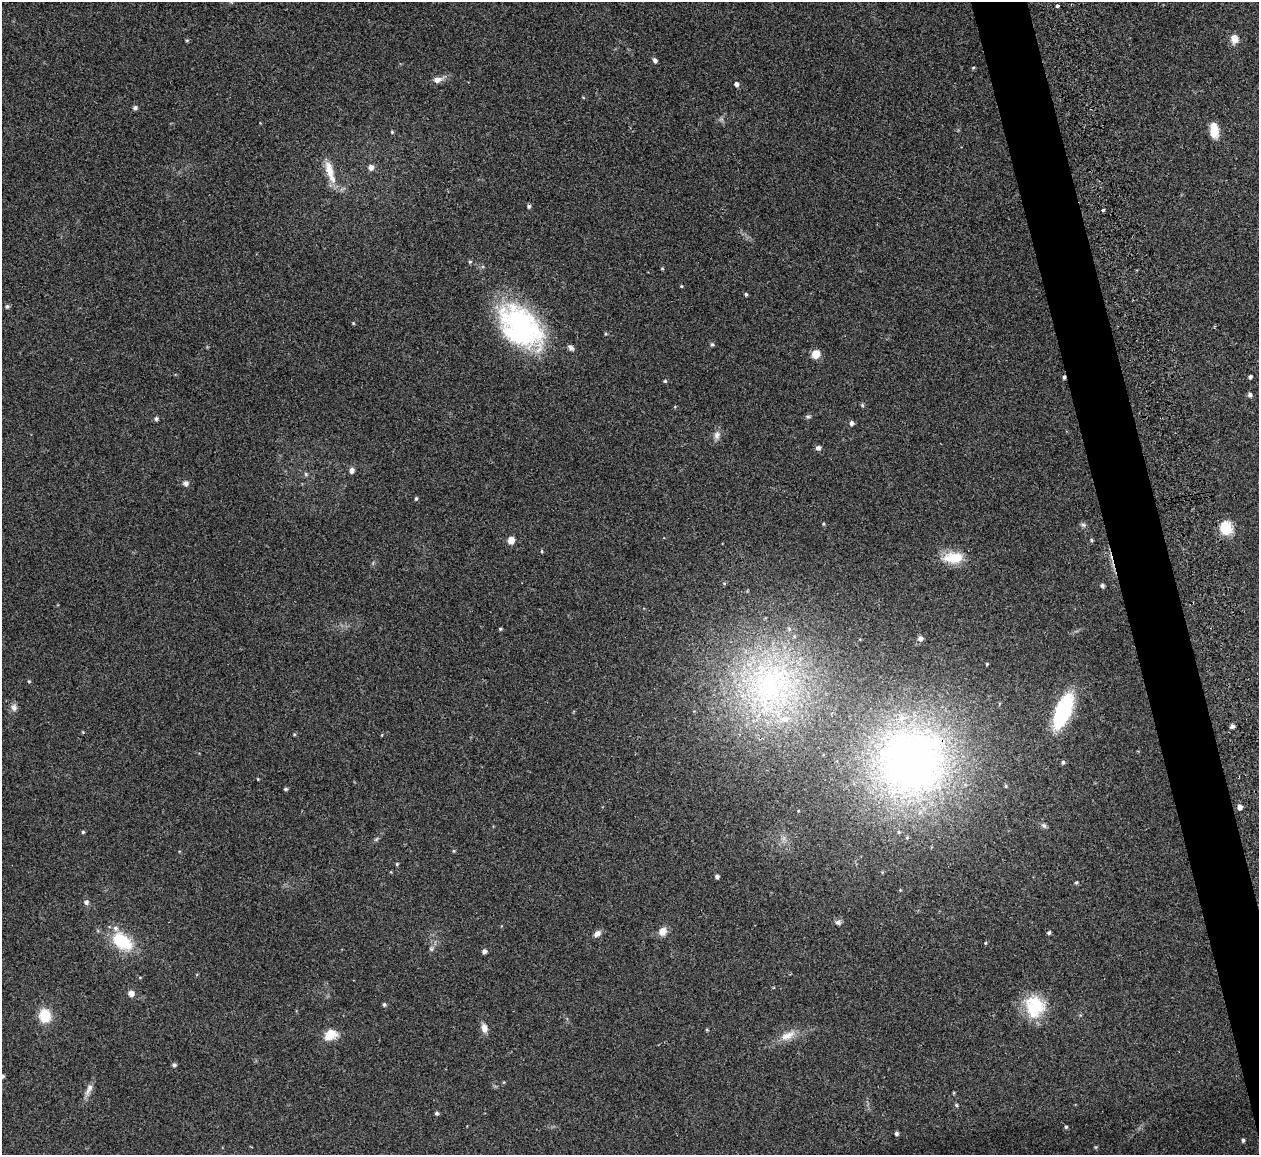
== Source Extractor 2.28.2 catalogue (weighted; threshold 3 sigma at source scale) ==
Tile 6 of 4 x 4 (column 2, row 2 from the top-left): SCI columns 1258-2514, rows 2452-3604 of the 5086 x 5028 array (HDU 1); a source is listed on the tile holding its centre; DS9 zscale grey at full resolution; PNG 1261 x 1157 px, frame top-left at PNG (2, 2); no overlay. Shown black and unused: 4% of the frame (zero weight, under 2 of 3 exposures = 3% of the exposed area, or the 3 px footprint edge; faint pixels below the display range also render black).
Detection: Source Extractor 2.28.2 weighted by HDU 2 'WHT'; one run over the whole footprint, this tile lists its part. Background 0.0754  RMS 0.0089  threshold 0.0402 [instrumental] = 3 sigma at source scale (4.5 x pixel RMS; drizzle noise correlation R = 1.50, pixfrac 1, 0.05/0.05 arcsec/px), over >= 5 px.
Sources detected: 98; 1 too faint to see at this stretch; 2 cosmic-ray / hot-pixel residue — not listed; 5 inside a brighter listed object's ellipse — not listed separately; the other 90 listed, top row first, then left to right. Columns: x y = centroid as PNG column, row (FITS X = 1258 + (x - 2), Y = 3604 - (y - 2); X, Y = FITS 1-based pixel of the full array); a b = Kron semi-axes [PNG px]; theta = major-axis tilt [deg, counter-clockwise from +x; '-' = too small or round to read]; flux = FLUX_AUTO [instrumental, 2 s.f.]
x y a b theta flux
1057 6 3 3 - 5.8
1234 38 7 6 - 11
187 40 5 4 - 1
655 60 5 4 - 2.8
973 68 4 4 - 0.95
437 80 11 7 12 5.4
736 84 5 4 - 3.2
135 108 5 5 - 2.3
1214 131 15 8 -84 15
392 132 4 4 - 1.1
371 167 6 6 - 4.4
330 171 32 9 -73 16
1103 210 3 3 - 2.9
470 262 5 4 - 1.2
662 268 4 4 - 0.92
681 286 4 3 - 0.86
746 294 4 4 - 1.4
7 306 6 5 - 1.8
353 323 4 3 - 0.98
521 327 59 37 -44 140
712 345 6 4 -73 1.4
571 348 9 6 -38 2.6
816 354 7 7 - 12
1250 377 4 4 - 1.9
665 381 4 4 - 1.2
1250 395 5 5 - 2.4
862 405 5 5 - 1.2
808 416 8 4 0 1.6
156 419 5 5 - 1.9
851 423 5 5 - 2.9
717 435 12 8 76 4.6
818 448 7 6 - 2.4
352 470 7 6 - 3.3
306 474 6 5 - 1.4
186 483 8 7 - 2.9
416 499 5 4 - 1.4
823 524 4 4 - 0.92
1083 525 8 5 -21 1.9
1226 528 17 14 -73 17
511 540 6 6 - 8.7
1091 540 5 4 - 1.1
542 551 5 3 - 0.87
953 558 27 14 2 21
1102 586 4 4 - 2.2
500 629 4 4 - 1.2
920 638 6 6 - 3.8
987 664 4 3 - 0.86
29 681 5 4 - 0.91
769 685 80 76 89 270
14 707 11 8 -82 3.8
1063 710 36 14 68 81
1232 726 5 5 - 2.9
294 734 5 4 - 0.87
912 762 89 86 -40 450
1063 762 5 4 - 1.6
258 779 3 3 - 0.75
1006 786 5 4 - 1
285 789 4 3 - 1.5
1240 807 5 5 - 4.9
1044 825 8 5 -48 2.2
83 832 4 4 - 1.2
376 839 8 3 45 1.4
454 851 4 4 - 0.98
397 864 4 4 - 1.1
717 876 4 4 - 2.5
1076 882 5 4 - 1.2
86 902 7 6 - 2.5
838 922 8 7 - 2.6
662 932 10 9 - 6.7
1049 933 5 4 - 1.5
597 934 10 6 36 4
122 941 21 13 -36 43
985 943 4 3 - 0.8
484 951 5 5 - 2.8
131 993 6 6 - 5.8
384 1004 5 5 - 1.6
1035 1007 27 23 -79 37
45 1016 10 9 - 29
484 1028 10 7 -76 6
707 1030 4 4 - 0.89
331 1035 17 12 21 12
788 1036 22 10 25 11
174 1065 5 5 - 1.8
2 1076 4 4 - 1.8
89 1089 19 7 62 5.5
956 1105 5 4 - 1.1
437 1113 4 4 - 1.7
1066 1127 5 4 - 1.5
896 1134 5 5 - 2.1
1243 1140 4 3 - 1.6
Overlapping masked pixels (flux is a lower limit): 1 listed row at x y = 912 762
Isophote crosses this tile's border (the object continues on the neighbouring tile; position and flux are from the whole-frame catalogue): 1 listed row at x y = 2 1076